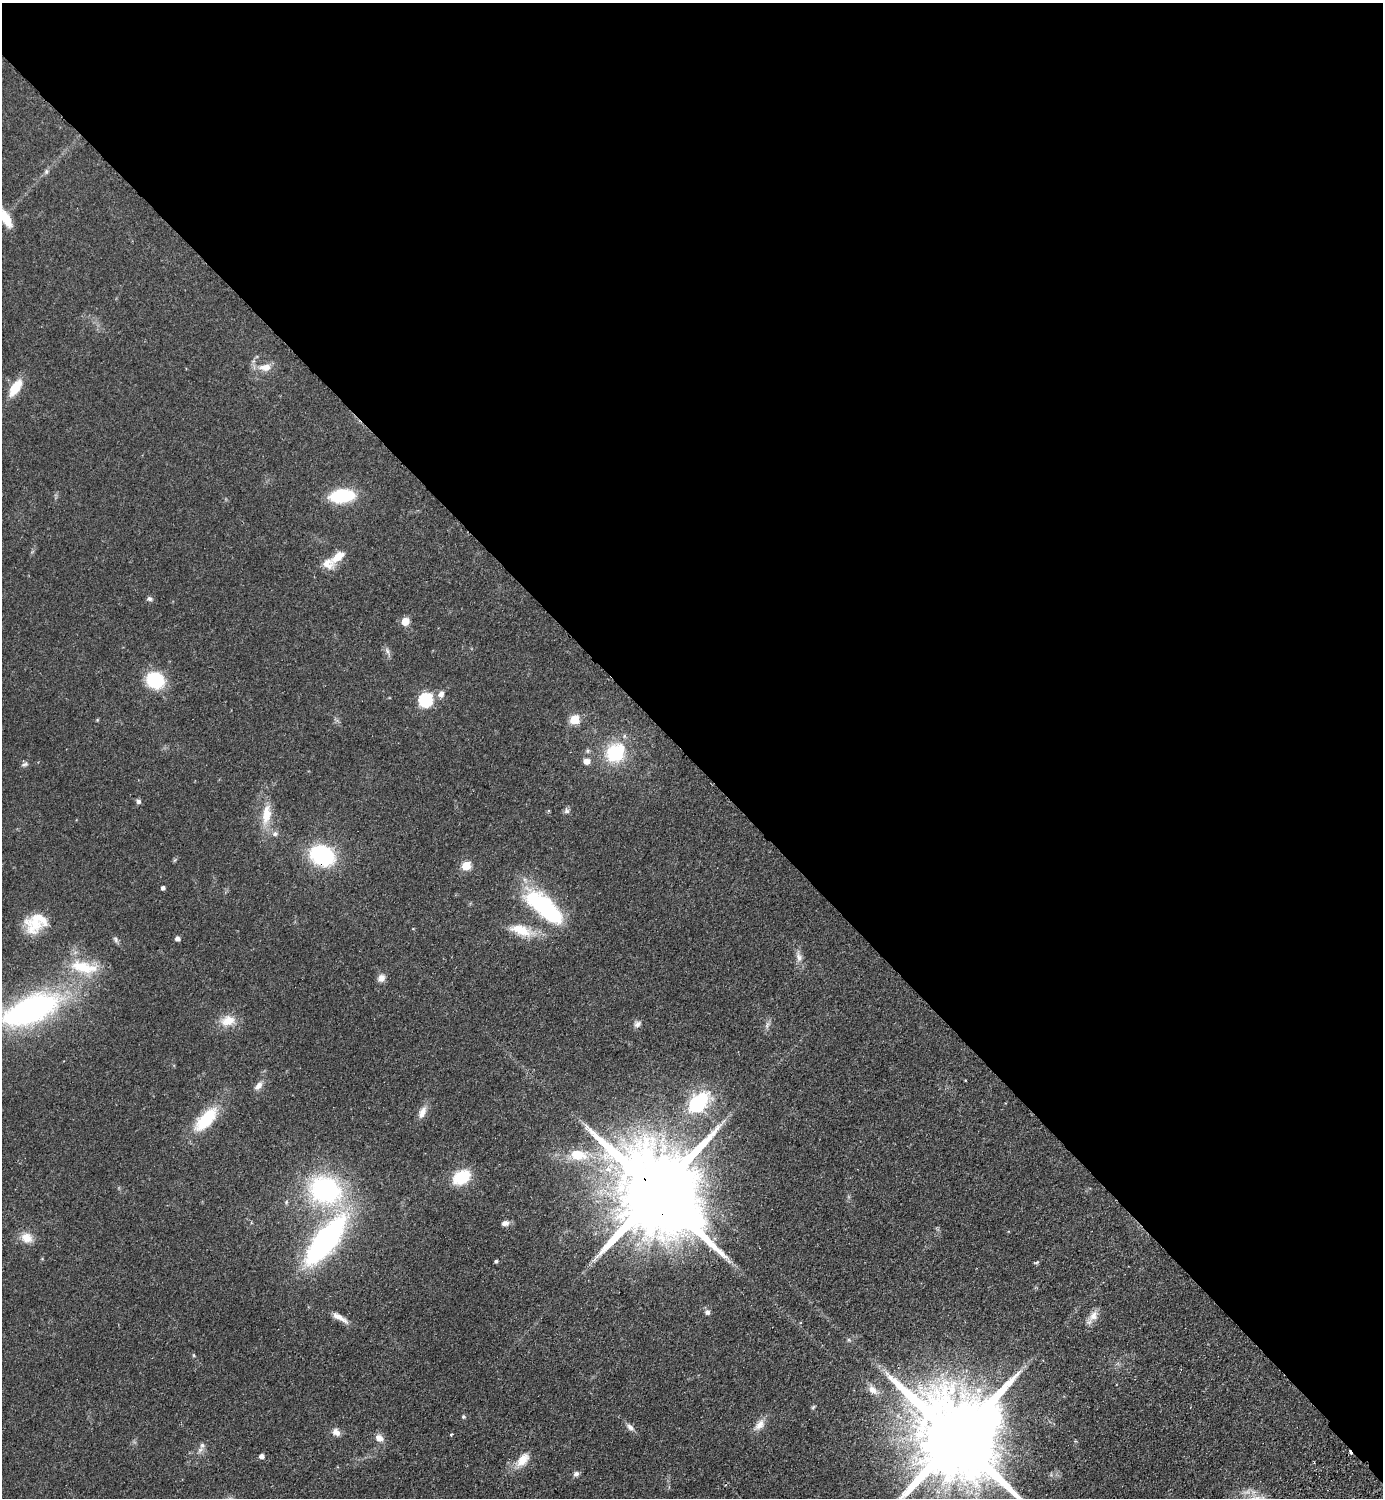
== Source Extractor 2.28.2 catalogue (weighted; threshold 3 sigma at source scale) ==
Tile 3 of 4 x 4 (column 3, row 1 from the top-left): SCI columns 2966-4346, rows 4528-6023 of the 6071 x 6065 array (HDU 1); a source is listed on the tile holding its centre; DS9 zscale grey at full resolution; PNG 1385 x 1500 px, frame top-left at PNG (2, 3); no overlay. Shown black and unused: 51% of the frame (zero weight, under 2 of 3 exposures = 4% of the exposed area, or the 3 px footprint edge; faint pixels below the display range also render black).
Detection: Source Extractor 2.28.2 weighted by HDU 2 'WHT'; one run over the whole footprint, this tile lists its part. Background 0.0557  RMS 0.0053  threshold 0.0239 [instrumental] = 3 sigma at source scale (4.5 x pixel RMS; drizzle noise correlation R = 1.50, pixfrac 1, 0.05/0.05 arcsec/px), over >= 5 px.
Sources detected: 70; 1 cosmic-ray / hot-pixel residue — not listed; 2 inside a brighter listed object's ellipse — not listed separately; the other 67 listed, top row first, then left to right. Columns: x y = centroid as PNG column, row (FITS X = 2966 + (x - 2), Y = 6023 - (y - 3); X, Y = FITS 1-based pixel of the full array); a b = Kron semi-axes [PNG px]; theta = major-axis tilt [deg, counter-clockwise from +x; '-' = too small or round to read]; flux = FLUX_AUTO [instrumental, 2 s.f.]
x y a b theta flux
46 171 7 5 89 1.1
5 218 24 9 -61 9.8
265 367 18 11 5 5.6
15 388 24 11 58 9.6
342 496 19 10 6 38
338 557 23 11 39 7.5
149 599 7 6 - 1.4
405 621 5 5 - 11
387 651 10 5 -69 1.7
155 680 16 13 -30 30
441 694 9 7 71 2.7
426 700 7 6 - 74
574 719 5 5 - 23
615 753 11 9 48 49
587 761 8 7 - 3
25 764 10 5 14 1.3
139 801 6 5 - 1.5
567 811 8 7 - 1.5
266 815 29 12 84 11
275 834 7 6 - 1.4
322 855 18 13 -24 63
466 865 5 5 - 24
163 888 4 4 - 1.6
544 906 55 20 -41 55
35 924 24 22 41 15
413 929 4 2 - 0.42
521 930 31 14 -19 13
116 939 9 6 -53 1.4
178 939 4 4 - 2.3
799 957 16 8 -72 3.3
82 967 39 17 -15 20
381 978 9 8 - 3.2
31 1010 48 21 23 160
228 1021 20 14 14 8.2
637 1024 11 8 36 2.1
767 1025 9 5 71 1.6
258 1086 11 7 48 3
697 1104 11 7 45 110
422 1112 17 8 66 4.4
206 1119 35 15 46 22
578 1155 23 14 -7 14
461 1177 17 12 31 22
325 1190 30 25 -23 83
657 1193 31 20 -47 12000
505 1223 9 6 11 2.5
27 1238 16 14 -18 6.1
325 1241 42 15 52 150
496 1261 4 3 - 1
1036 1263 6 4 20 0.68
708 1312 6 5 - 1.9
1093 1316 18 10 54 4.4
339 1317 22 6 -32 4.2
194 1355 6 4 -89 0.53
873 1390 14 9 -44 4.1
979 1390 9 8 - 3.9
813 1407 7 4 45 0.67
463 1417 5 5 - 0.77
759 1425 16 10 48 4.5
630 1427 11 7 -40 2.3
336 1432 11 8 -41 3
451 1435 4 3 - 0.53
379 1438 11 9 -33 3.5
957 1439 31 20 -46 12000
202 1445 10 6 72 2
262 1456 5 5 - 2.3
523 1460 21 11 48 7.3
576 1474 7 6 - 1.6
Overlapping masked pixels (flux is a lower limit): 2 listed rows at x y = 322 855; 657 1193
Isophote crosses this tile's border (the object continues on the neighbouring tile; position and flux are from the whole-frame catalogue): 3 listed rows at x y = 5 218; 31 1010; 957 1439